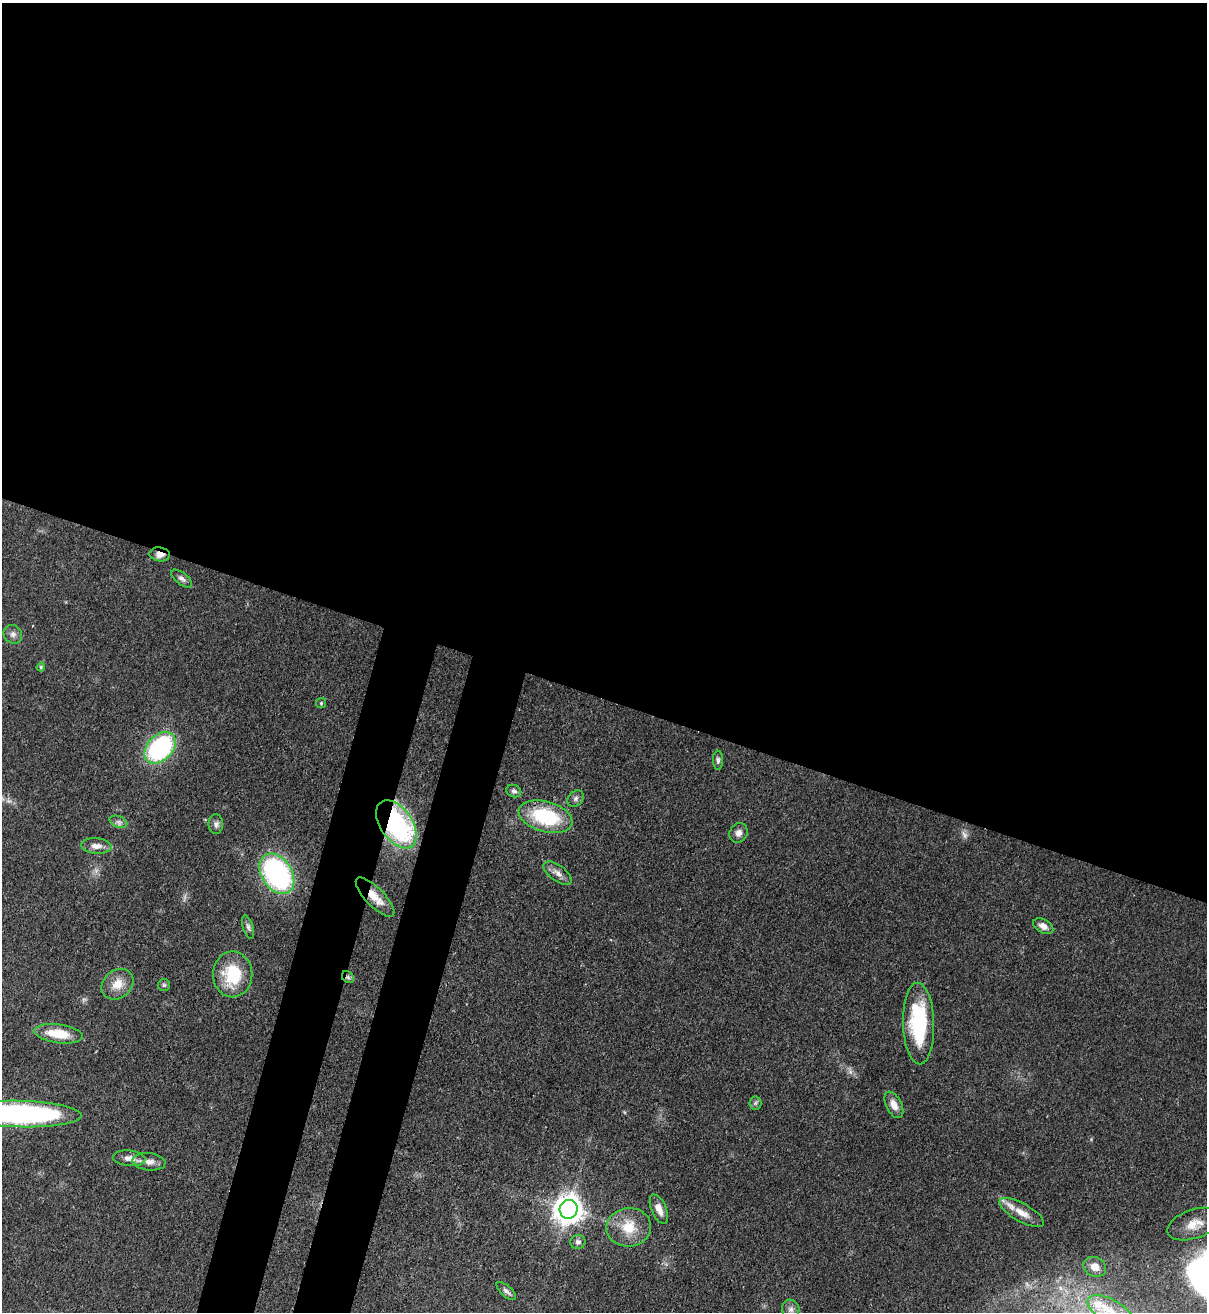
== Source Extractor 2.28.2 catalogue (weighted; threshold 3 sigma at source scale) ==
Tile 3 of 4 x 4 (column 3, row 1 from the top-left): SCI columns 2754-3958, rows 3963-5272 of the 5380 x 5303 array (HDU 1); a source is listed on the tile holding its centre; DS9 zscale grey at full resolution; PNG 1209 x 1314 px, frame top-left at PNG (2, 3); each listed source drawn as its Kron ellipse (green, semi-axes under 4 px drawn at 4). Shown black and unused: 58% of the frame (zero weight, under 3 of 4 exposures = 7% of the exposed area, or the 3 px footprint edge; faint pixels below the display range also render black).
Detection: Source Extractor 2.28.2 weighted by HDU 2 'WHT'; one run over the whole footprint, this tile lists its part. Background 0.0834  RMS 0.0039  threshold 0.0177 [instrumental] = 3 sigma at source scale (4.5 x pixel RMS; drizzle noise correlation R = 1.50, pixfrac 1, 0.05/0.05 arcsec/px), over >= 5 px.
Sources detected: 43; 1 too faint to see at this stretch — neither listed nor drawn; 1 inside a brighter listed object's ellipse — not listed separately; the other 41 listed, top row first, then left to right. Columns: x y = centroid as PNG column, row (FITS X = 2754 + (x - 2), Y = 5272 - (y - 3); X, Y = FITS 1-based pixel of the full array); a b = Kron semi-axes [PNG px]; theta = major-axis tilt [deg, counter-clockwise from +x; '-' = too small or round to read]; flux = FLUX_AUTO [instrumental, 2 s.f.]
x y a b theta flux
160 554 10 7 -7 3.1
182 578 12 6 -38 1.5
13 634 10 8 -46 1.7
41 667 4 4 - 0.52
321 703 5 5 - 0.56
160 748 18 12 46 59
718 760 9 5 -89 1
514 791 7 6 - 1.1
576 798 9 7 47 1.3
546 817 27 15 -16 28
118 822 9 5 -19 1.4
216 824 10 7 90 1.5
396 824 27 16 -55 75
738 833 10 8 61 2.2
96 846 15 8 -3 3.2
557 873 16 8 -36 2.6
277 874 22 15 -56 82
375 897 26 9 -46 6
1043 926 11 6 -29 2.4
248 927 12 5 -73 1.2
233 974 23 19 -90 18
348 977 7 5 -45 0.88
117 984 17 14 39 6.1
164 985 6 6 - 0.76
919 1023 41 15 -88 32
59 1034 24 9 -8 11
755 1103 6 6 - 0.88
894 1105 14 7 -63 3.3
20 1114 61 13 -1 110
129 1158 16 7 -6 3.4
149 1162 16 8 -7 3.3
569 1209 9 9 - 590
659 1209 15 7 -66 3.4
1022 1213 25 9 -29 5.5
1194 1224 28 14 18 7.8
629 1227 22 19 6 10
578 1242 7 7 - 1.3
1095 1267 11 9 -25 3.6
506 1291 12 5 -41 1.4
791 1309 10 8 -75 1.9
1110 1311 25 11 -29 9.5
Overlapping masked pixels (flux is a lower limit): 5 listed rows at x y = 160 554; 396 824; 375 897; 348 977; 129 1158
Isophote crosses this tile's border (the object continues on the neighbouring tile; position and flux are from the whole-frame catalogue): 2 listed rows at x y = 20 1114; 1110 1311